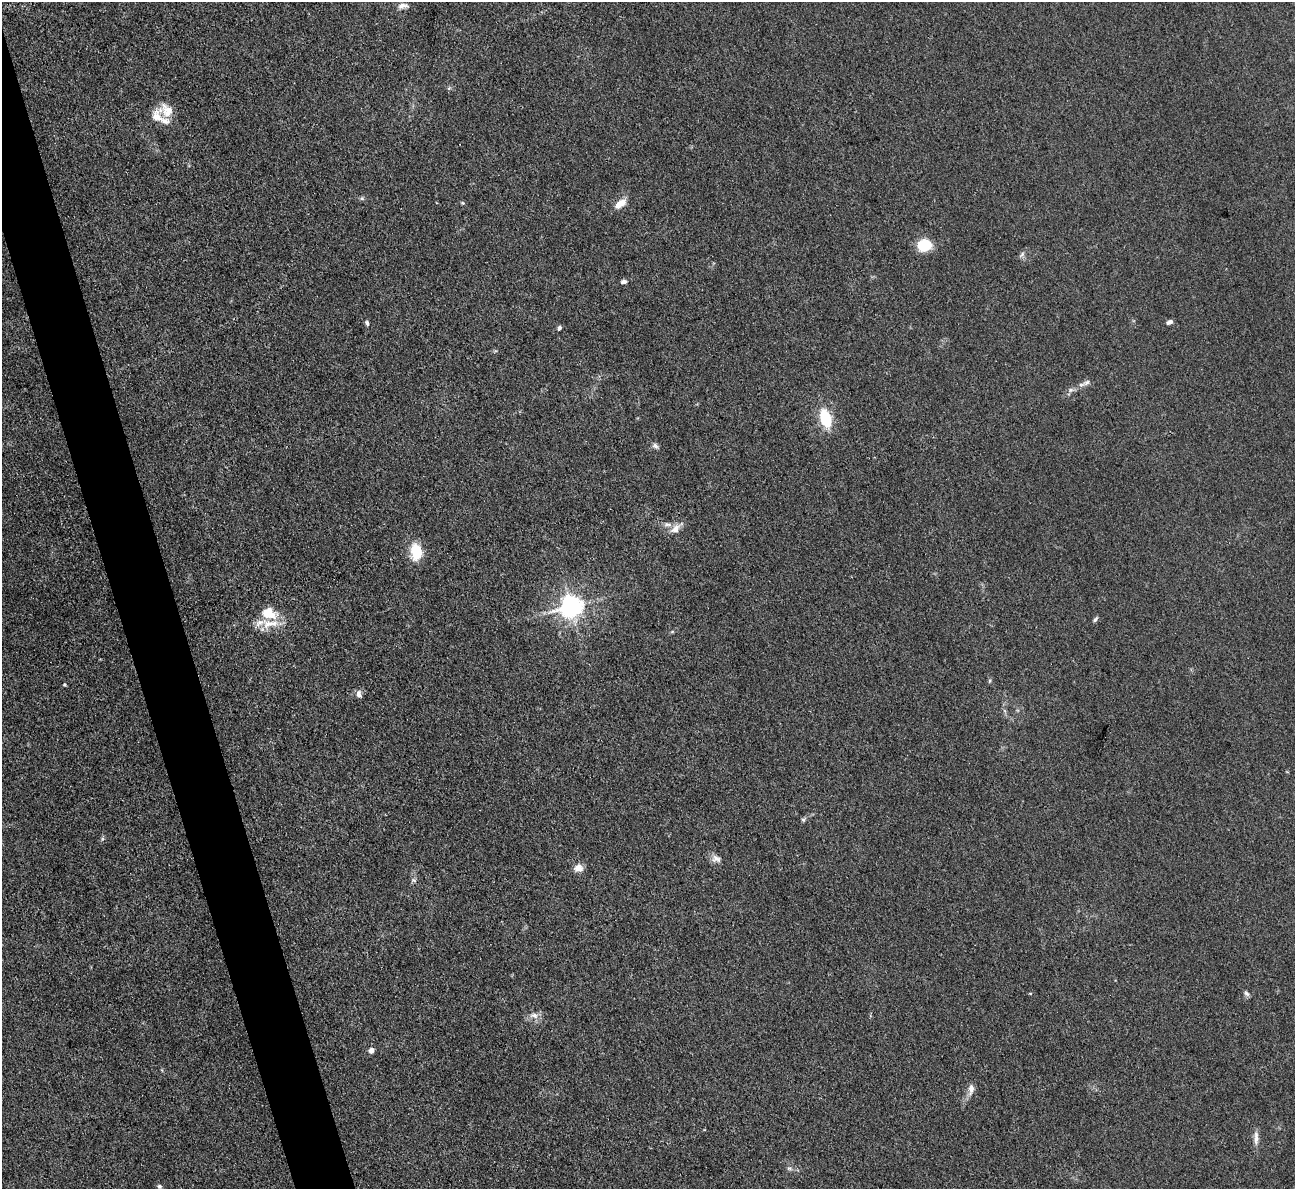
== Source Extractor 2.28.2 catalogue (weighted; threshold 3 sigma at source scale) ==
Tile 11 of 4 x 4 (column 3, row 3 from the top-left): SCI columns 2588-3880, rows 1454-2640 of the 5174 x 5158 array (HDU 1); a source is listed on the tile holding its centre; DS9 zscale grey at full resolution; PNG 1297 x 1191 px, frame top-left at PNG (2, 2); no overlay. Shown black and unused: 4% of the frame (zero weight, under 3 of 4 exposures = <1% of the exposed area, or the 3 px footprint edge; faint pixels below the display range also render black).
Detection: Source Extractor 2.28.2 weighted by HDU 2 'WHT'; one run over the whole footprint, this tile lists its part. Background 0.0504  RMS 0.0051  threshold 0.0229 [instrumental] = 3 sigma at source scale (4.5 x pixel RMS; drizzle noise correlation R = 1.50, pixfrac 1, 0.05/0.05 arcsec/px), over >= 5 px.
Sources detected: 40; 5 inside a brighter listed object's ellipse — not listed separately; the other 35 listed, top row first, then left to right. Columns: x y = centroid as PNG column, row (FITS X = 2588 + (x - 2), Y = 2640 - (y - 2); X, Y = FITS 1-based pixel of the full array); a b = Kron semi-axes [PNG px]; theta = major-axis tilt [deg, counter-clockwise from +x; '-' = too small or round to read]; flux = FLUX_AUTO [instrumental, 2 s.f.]
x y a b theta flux
403 6 14 6 6 2.7
449 88 6 4 44 0.81
167 110 21 15 -37 7.9
462 203 5 4 - 0.58
620 203 15 7 37 5.6
924 245 15 13 12 13
1022 254 10 4 50 1.3
623 282 7 5 7 1.4
1170 322 7 4 24 1.9
367 323 7 4 -68 1
559 328 6 4 63 1.1
1087 382 11 7 28 2.1
1071 390 8 6 20 1.5
826 418 17 9 -71 22
655 446 8 6 -42 1.5
675 528 16 9 43 4.3
416 552 19 13 -84 14
571 607 8 7 - 410
269 613 22 15 -15 11
1095 619 8 4 57 1.1
989 681 6 3 70 0.67
64 684 4 4 - 0.53
359 694 10 7 -79 2.3
803 820 6 5 - 0.86
716 859 14 10 -12 3
578 868 11 10 - 3.6
414 880 8 5 -20 0.96
1030 993 5 3 - 0.43
1246 993 8 6 -44 1.3
534 1015 12 8 -9 3.2
371 1050 5 5 - 3.5
971 1089 16 7 81 3.2
1256 1138 21 6 -90 3.3
789 1168 6 4 -18 0.92
159 1186 5 5 - 0.9